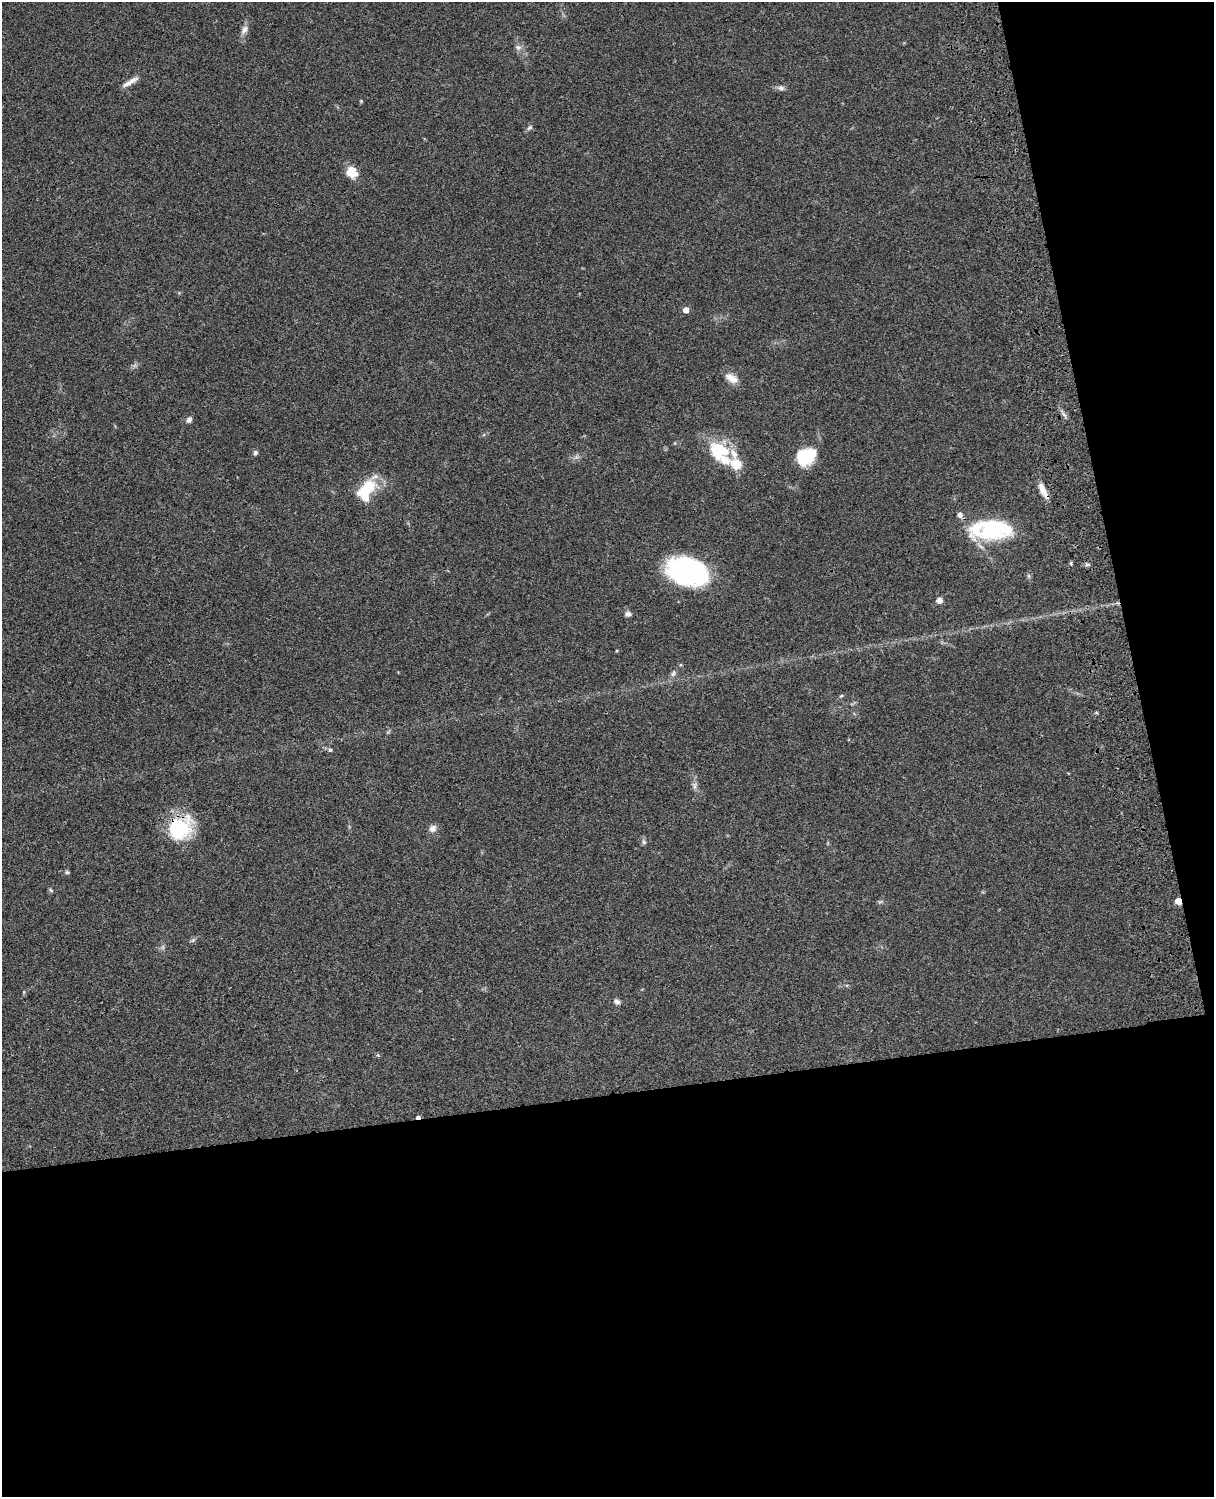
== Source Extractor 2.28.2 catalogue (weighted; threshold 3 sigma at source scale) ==
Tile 12 of 4 x 3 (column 4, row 3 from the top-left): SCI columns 3757-4968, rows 278-1772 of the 5087 x 4927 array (HDU 1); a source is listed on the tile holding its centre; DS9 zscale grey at full resolution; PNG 1216 x 1499 px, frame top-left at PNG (2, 2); no overlay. Shown black and unused: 33% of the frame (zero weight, under 3 of 4 exposures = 6% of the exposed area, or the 3 px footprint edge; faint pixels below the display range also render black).
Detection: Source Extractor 2.28.2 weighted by HDU 2 'WHT'; one run over the whole footprint, this tile lists its part. Background 0.0812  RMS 0.006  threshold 0.027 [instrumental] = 3 sigma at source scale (4.5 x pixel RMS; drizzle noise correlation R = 1.50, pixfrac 1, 0.05/0.05 arcsec/px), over >= 5 px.
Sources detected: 45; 1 inside a brighter object's white glare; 1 cosmic-ray / hot-pixel residue — not listed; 6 inside a brighter listed object's ellipse — not listed separately; the other 37 listed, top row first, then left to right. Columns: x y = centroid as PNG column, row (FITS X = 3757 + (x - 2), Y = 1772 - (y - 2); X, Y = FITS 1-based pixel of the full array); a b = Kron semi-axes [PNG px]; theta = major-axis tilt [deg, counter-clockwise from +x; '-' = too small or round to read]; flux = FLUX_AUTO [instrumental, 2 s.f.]
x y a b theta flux
244 30 13 7 62 3.1
518 47 8 6 -89 2
130 82 24 5 31 4.1
781 88 9 6 -9 1.8
361 101 4 4 - 0.56
530 127 8 5 44 1.4
352 172 13 11 -38 9.3
686 310 5 5 - 4.9
731 378 17 9 -30 5.6
1064 414 7 4 -45 1.6
189 420 7 6 - 1.8
719 449 34 17 -22 20
255 452 6 6 - 1.3
806 458 16 14 -50 26
367 488 27 14 44 21
1043 490 22 6 -62 6.1
960 515 7 6 - 2.5
993 529 35 20 5 56
1071 563 6 3 73 0.74
1087 565 7 4 1 1.1
687 571 42 27 -18 87
1029 576 6 4 -71 0.92
939 600 6 6 - 3.1
628 614 8 6 0 1.7
673 673 10 5 65 1.8
841 696 6 4 43 0.79
330 750 6 5 - 0.84
694 786 11 4 85 2
180 828 28 24 35 36
433 828 10 9 - 2.8
644 842 7 5 -61 1.4
67 872 5 5 - 0.95
50 890 7 4 -46 0.79
1178 901 5 4 - 8.4
880 902 7 4 19 0.87
193 940 8 4 45 1.2
617 1002 8 6 -29 1.8
Overlapping masked pixels (flux is a lower limit): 3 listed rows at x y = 1043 490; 180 828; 1178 901